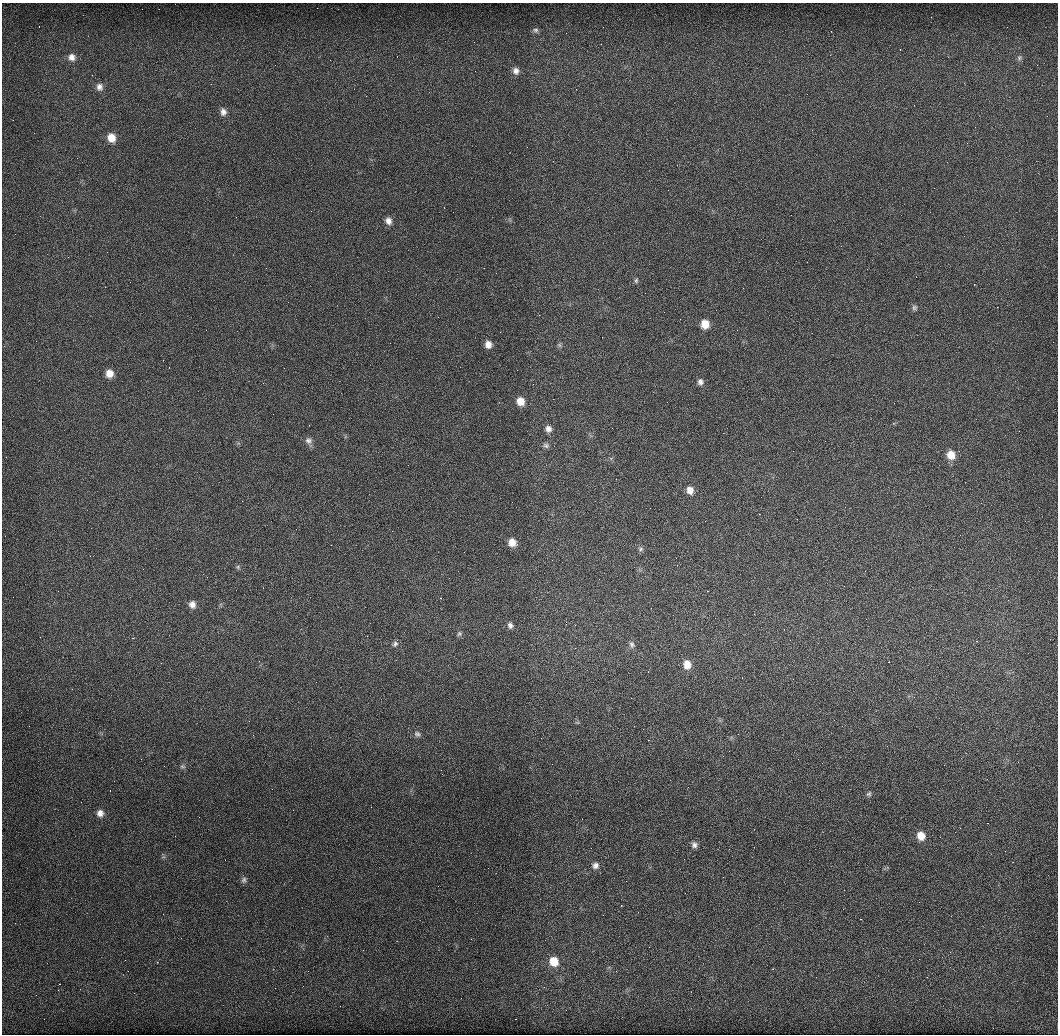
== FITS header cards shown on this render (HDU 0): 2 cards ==
NAXIS1  =                 1056
NAXIS2  =                 1032

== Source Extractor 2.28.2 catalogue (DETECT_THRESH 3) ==
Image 1056 x 1032 px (HDU 0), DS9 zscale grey, 1 PNG px = 1 image px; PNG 1060 x 1036 px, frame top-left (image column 1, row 1032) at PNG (2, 3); no overlay
Background 4300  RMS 360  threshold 1080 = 3 sigma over >= 5 px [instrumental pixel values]
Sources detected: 48; all 48 listed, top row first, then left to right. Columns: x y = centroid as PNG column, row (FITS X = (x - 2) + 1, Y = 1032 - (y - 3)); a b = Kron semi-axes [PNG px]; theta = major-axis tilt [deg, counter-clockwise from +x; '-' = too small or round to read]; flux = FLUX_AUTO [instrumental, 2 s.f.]
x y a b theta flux
535 30 8 7 - 61000
72 57 10 9 - 150000
1019 58 8 6 60 60000
516 71 9 8 - 120000
211 84 2 2 - 12000
99 87 10 8 -88 120000
914 105 2 2 - 12000
223 112 10 8 -84 130000
111 138 10 8 -71 300000
388 221 9 7 -66 140000
636 281 7 5 75 43000
914 308 7 7 - 57000
705 324 8 8 - 330000
488 344 7 6 - 160000
559 345 6 6 - 45000
109 373 9 8 - 240000
700 382 8 8 - 94000
521 401 9 8 - 270000
548 429 9 8 - 120000
308 441 9 9 - 110000
546 445 8 7 - 69000
951 455 10 9 - 300000
690 490 9 8 - 180000
512 542 8 8 - 230000
641 549 7 6 - 53000
677 565 2 2 - 13000
238 567 6 5 - 41000
192 604 9 8 - 140000
510 625 8 7 - 83000
459 634 8 6 36 54000
977 641 2 2 - 17000
395 644 8 7 - 70000
632 644 10 7 -78 86000
575 648 2 2 - 13000
889 662 2 2 - 13000
687 664 10 8 -82 260000
648 672 2 2 - 10000
914 697 3 3 - 13000
417 734 9 7 -38 74000
253 735 2 2 - 14000
182 766 8 5 -7 49000
869 794 8 6 43 52000
100 813 9 8 - 140000
921 836 9 8 - 290000
694 845 8 7 - 91000
595 865 8 8 - 110000
244 880 9 6 71 66000
554 961 11 10 - 390000